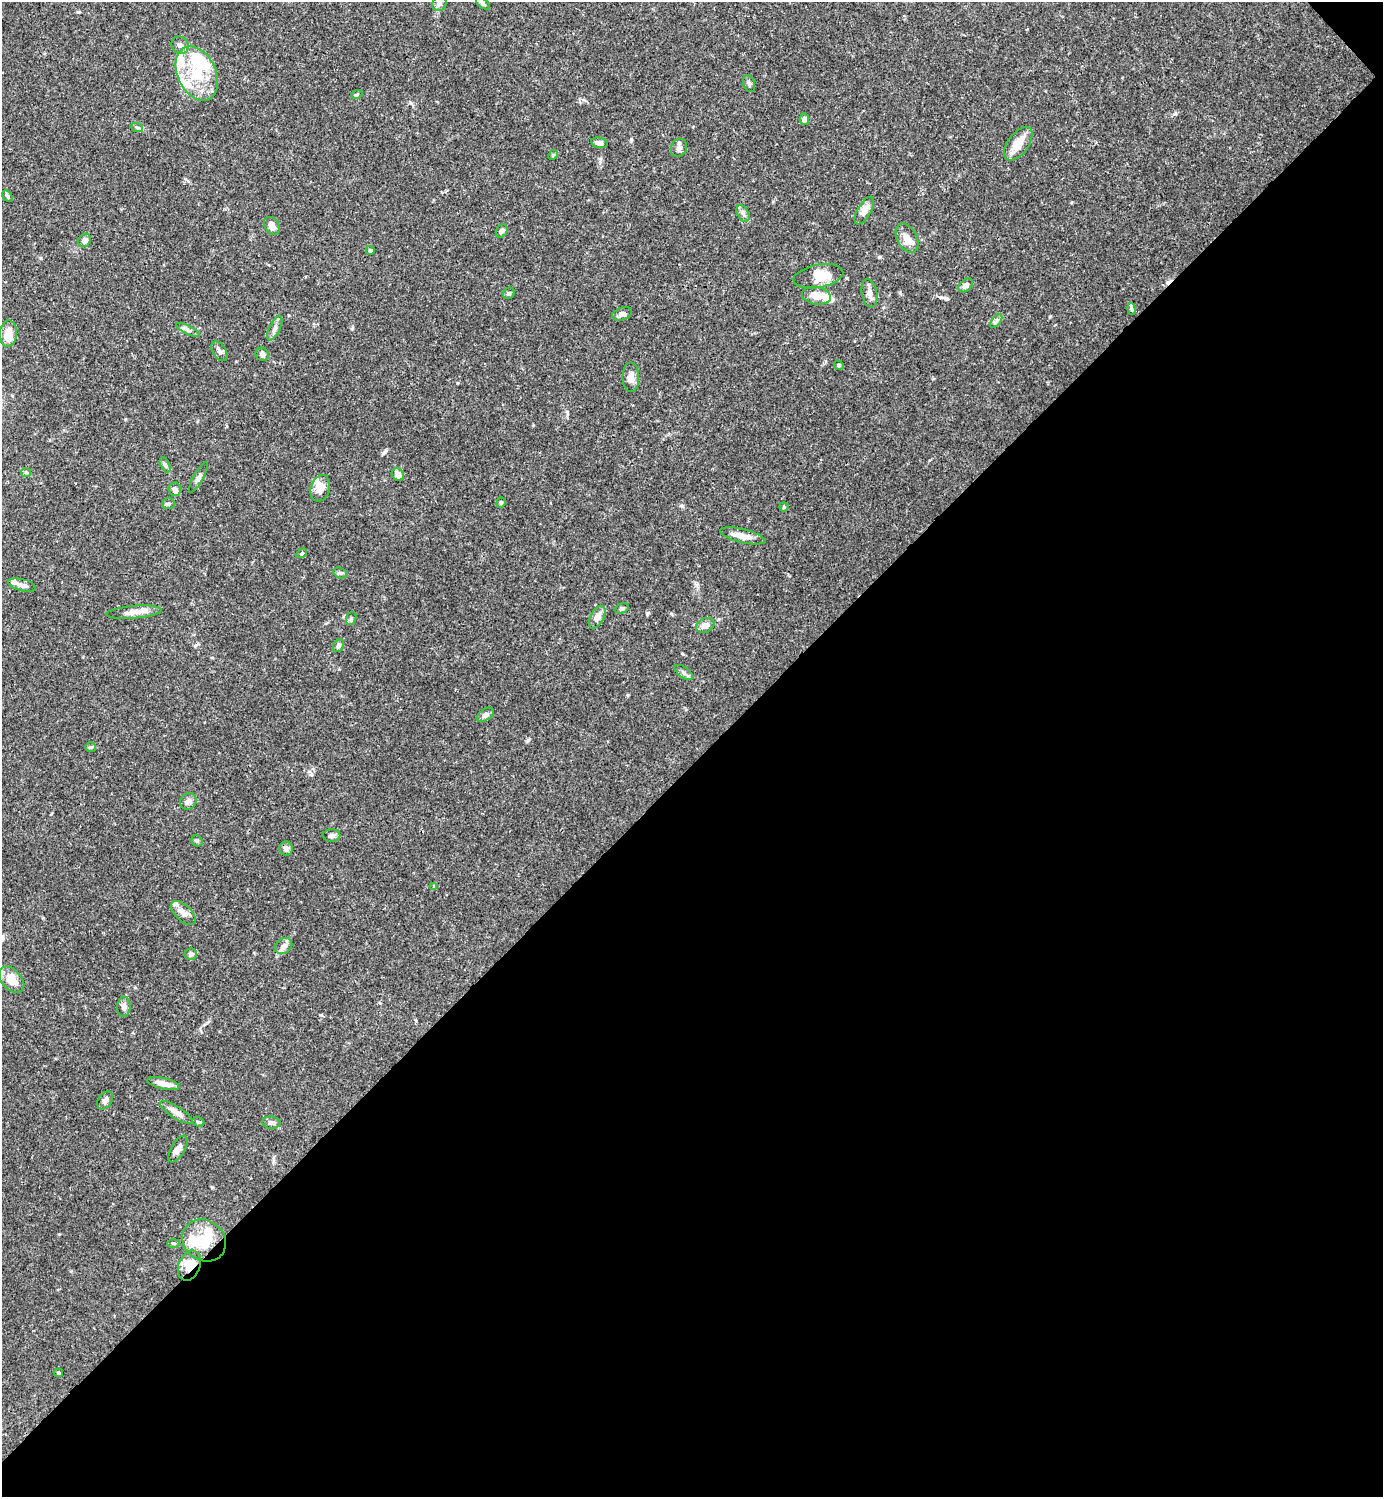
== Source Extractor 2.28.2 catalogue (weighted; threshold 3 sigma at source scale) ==
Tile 12 of 4 x 4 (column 4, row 3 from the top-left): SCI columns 4444-5824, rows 1496-2990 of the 5982 x 5983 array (HDU 1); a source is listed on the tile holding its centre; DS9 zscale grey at full resolution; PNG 1385 x 1499 px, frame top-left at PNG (2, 2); each listed source drawn as its Kron ellipse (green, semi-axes under 4 px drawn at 4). Shown black and unused: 49% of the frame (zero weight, under 3 of 4 exposures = <1% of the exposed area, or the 3 px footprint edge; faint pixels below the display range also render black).
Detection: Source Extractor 2.28.2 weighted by HDU 2 'WHT'; one run over the whole footprint, this tile lists its part. Background 0.0643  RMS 0.0032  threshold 0.0143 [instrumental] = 3 sigma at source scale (4.5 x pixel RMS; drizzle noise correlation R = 1.50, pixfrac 1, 0.05/0.05 arcsec/px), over >= 5 px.
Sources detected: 92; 6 inside a brighter object's white glare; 1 cosmic-ray / hot-pixel residue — neither listed nor drawn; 8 inside a brighter listed object's ellipse — not listed separately; the other 77 listed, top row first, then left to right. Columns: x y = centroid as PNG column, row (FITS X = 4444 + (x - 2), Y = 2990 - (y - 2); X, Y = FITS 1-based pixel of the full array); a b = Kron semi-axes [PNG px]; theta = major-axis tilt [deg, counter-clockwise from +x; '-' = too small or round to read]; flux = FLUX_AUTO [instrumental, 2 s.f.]
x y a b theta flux
439 4 8 6 48 0.89
483 4 8 4 -38 0.65
180 45 9 8 - 1.5
197 74 28 19 -65 14
749 84 9 5 -72 0.85
357 94 6 3 20 0.35
804 119 6 4 -88 1.2
137 128 6 4 -20 0.57
599 143 8 5 -12 1.1
1018 144 19 10 54 5.5
679 148 9 8 - 1.3
553 155 5 4 - 0.35
7 196 6 4 -59 0.53
864 210 16 6 59 2.4
743 213 9 5 -63 1
272 226 9 7 -54 2
502 231 7 5 58 0.9
907 238 15 10 -62 2.8
85 240 7 6 - 1.5
370 250 4 4 - 0.63
818 276 25 11 11 5.7
966 285 8 5 44 1.5
509 293 6 5 - 0.62
869 293 14 7 -80 1.8
816 296 14 9 -10 3.8
1131 309 6 4 -77 0.47
622 314 10 6 19 1.3
996 321 8 4 53 0.72
275 328 13 5 63 1.3
188 330 13 3 -28 0.82
8 333 13 8 85 5.1
219 351 11 6 -56 1.1
262 354 7 6 - 1.1
839 365 5 4 - 0.41
631 377 15 8 -89 2.4
165 465 8 4 -64 0.7
26 472 5 4 - 0.4
398 474 7 6 - 1.8
198 477 17 5 60 1.1
320 488 13 9 73 3.2
175 489 7 6 - 0.89
501 503 5 4 - 0.46
169 504 6 5 - 0.64
784 507 4 4 - 0.39
743 536 23 6 -14 2.9
302 553 6 3 32 0.37
340 573 7 5 -19 0.62
22 585 14 6 -14 1.6
622 608 7 5 17 0.79
134 612 27 6 5 2.8
597 617 12 6 62 2.8
351 618 7 5 70 0.59
705 625 9 7 27 2.3
338 646 7 5 57 0.75
684 672 10 5 -36 0.9
485 715 9 5 34 1
91 747 5 5 - 0.42
188 801 8 8 - 1.2
332 836 9 6 1 1.1
197 841 6 5 - 0.53
286 849 7 6 - 1.2
434 886 4 4 - 0.27
183 913 15 8 -44 2.3
284 946 9 7 34 1.4
191 954 6 6 - 0.94
12 980 15 9 -48 4.7
124 1007 10 7 86 1.3
163 1083 16 5 -13 3
105 1100 10 6 55 1.2
176 1112 19 6 -33 2.1
198 1122 6 4 -19 0.44
271 1123 9 6 -7 1.2
178 1149 15 6 60 1.7
204 1240 23 20 -37 9.8
174 1243 6 3 -1 0.36
189 1265 16 10 67 4.8
58 1373 4 3 - 0.44
Overlapping masked pixels (flux is a lower limit): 1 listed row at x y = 189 1265
Unlisted compact peaks at least as high as the median listed source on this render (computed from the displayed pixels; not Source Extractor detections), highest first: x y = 647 614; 385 452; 879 257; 847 278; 1175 114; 1050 316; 528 740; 631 139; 352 328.